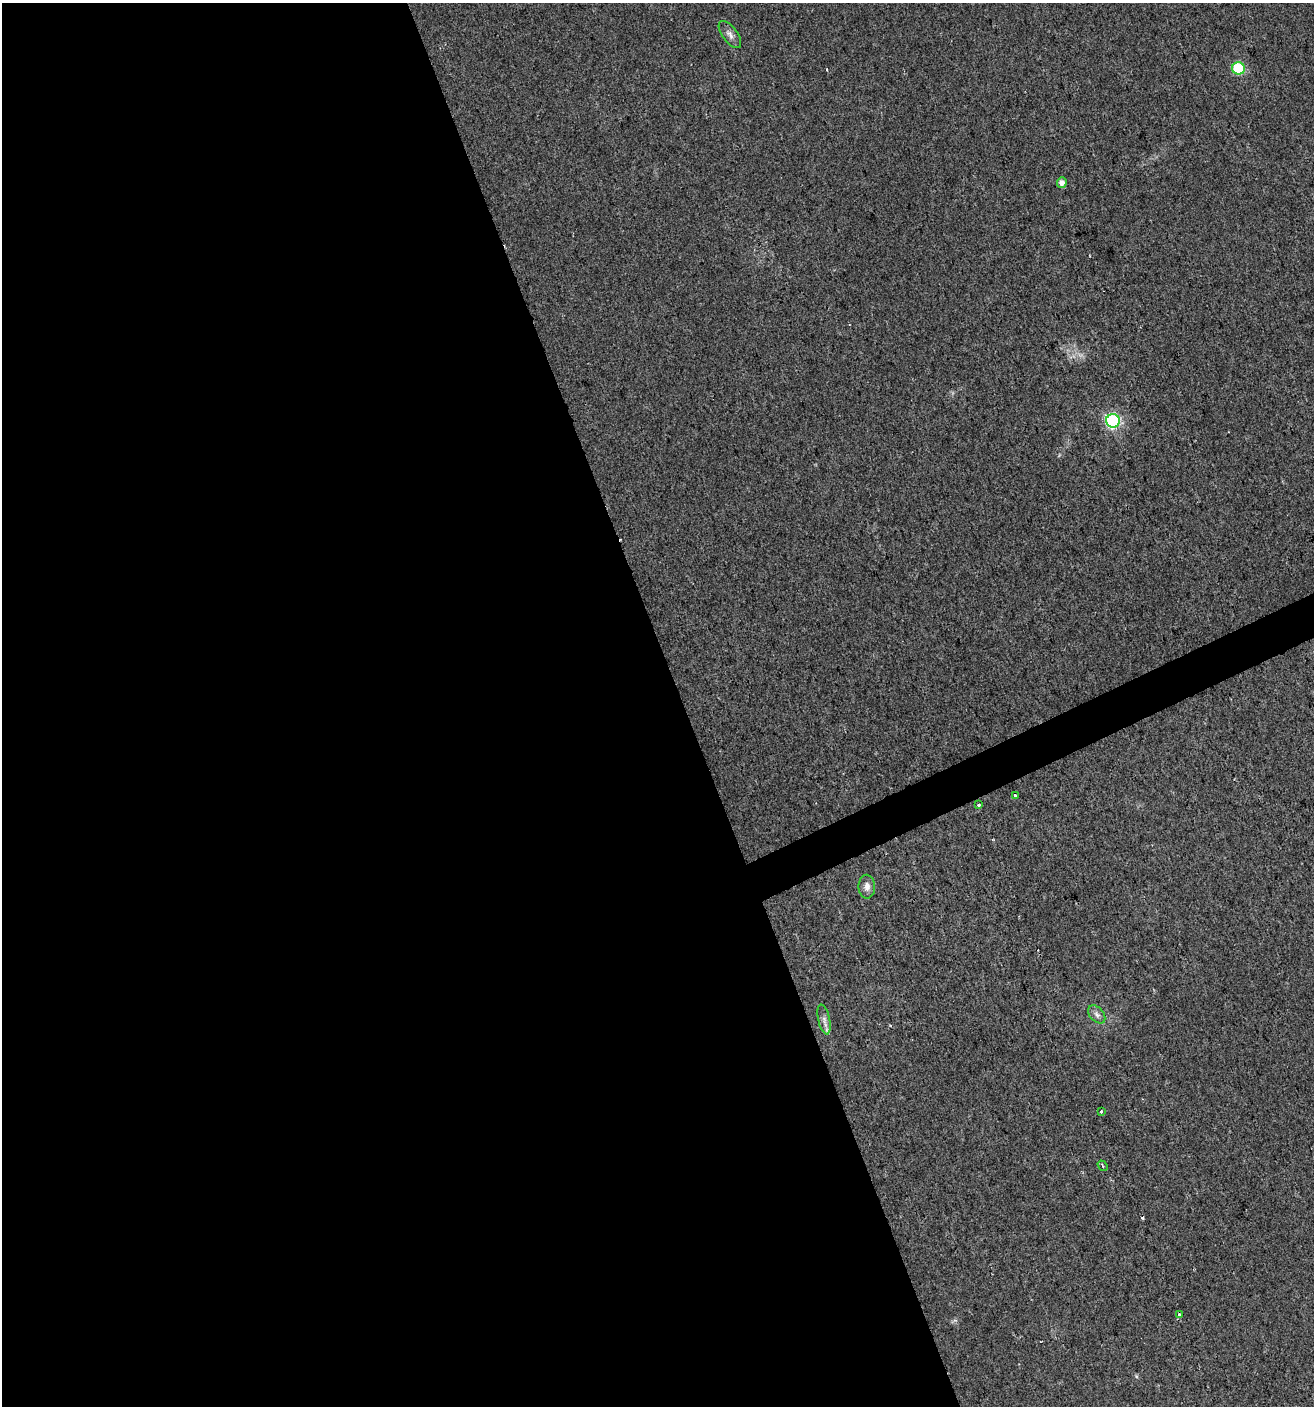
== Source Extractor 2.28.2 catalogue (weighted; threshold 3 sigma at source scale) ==
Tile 9 of 4 x 4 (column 1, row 3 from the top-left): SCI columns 142-1453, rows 1405-2808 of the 5474 x 5618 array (HDU 1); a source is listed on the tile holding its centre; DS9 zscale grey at full resolution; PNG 1316 x 1408 px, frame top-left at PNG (2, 3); each listed source drawn as its Kron ellipse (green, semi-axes under 4 px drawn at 4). Shown black and unused: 53% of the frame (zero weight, under 2 of 3 exposures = <1% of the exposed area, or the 3 px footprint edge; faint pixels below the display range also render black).
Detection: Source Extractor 2.28.2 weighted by HDU 2 'WHT'; one run over the whole footprint, this tile lists its part. Background 0.0185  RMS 0.0053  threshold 0.0238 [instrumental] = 3 sigma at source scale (4.5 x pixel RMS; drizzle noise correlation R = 1.50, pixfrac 1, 0.0396/0.0396 arcsec/px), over >= 5 px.
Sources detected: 14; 2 cosmic-ray / hot-pixel residue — neither listed nor drawn; the other 12 listed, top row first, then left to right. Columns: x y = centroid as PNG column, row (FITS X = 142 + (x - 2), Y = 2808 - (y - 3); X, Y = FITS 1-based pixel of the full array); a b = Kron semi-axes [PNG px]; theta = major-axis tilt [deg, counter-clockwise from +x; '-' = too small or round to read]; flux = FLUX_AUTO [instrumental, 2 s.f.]
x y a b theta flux
730 35 16 7 -54 2.9
1238 68 6 6 - 37
1062 182 5 5 - 3.3
1113 421 7 6 - 90
1015 795 3 3 - 4
978 805 3 3 - 3.5
867 887 12 8 -88 3.2
1097 1014 10 7 -49 2.3
824 1019 15 6 -77 2.7
1101 1112 3 3 - 4.3
1102 1166 6 3 -53 0.9
1179 1315 3 3 - 1.7